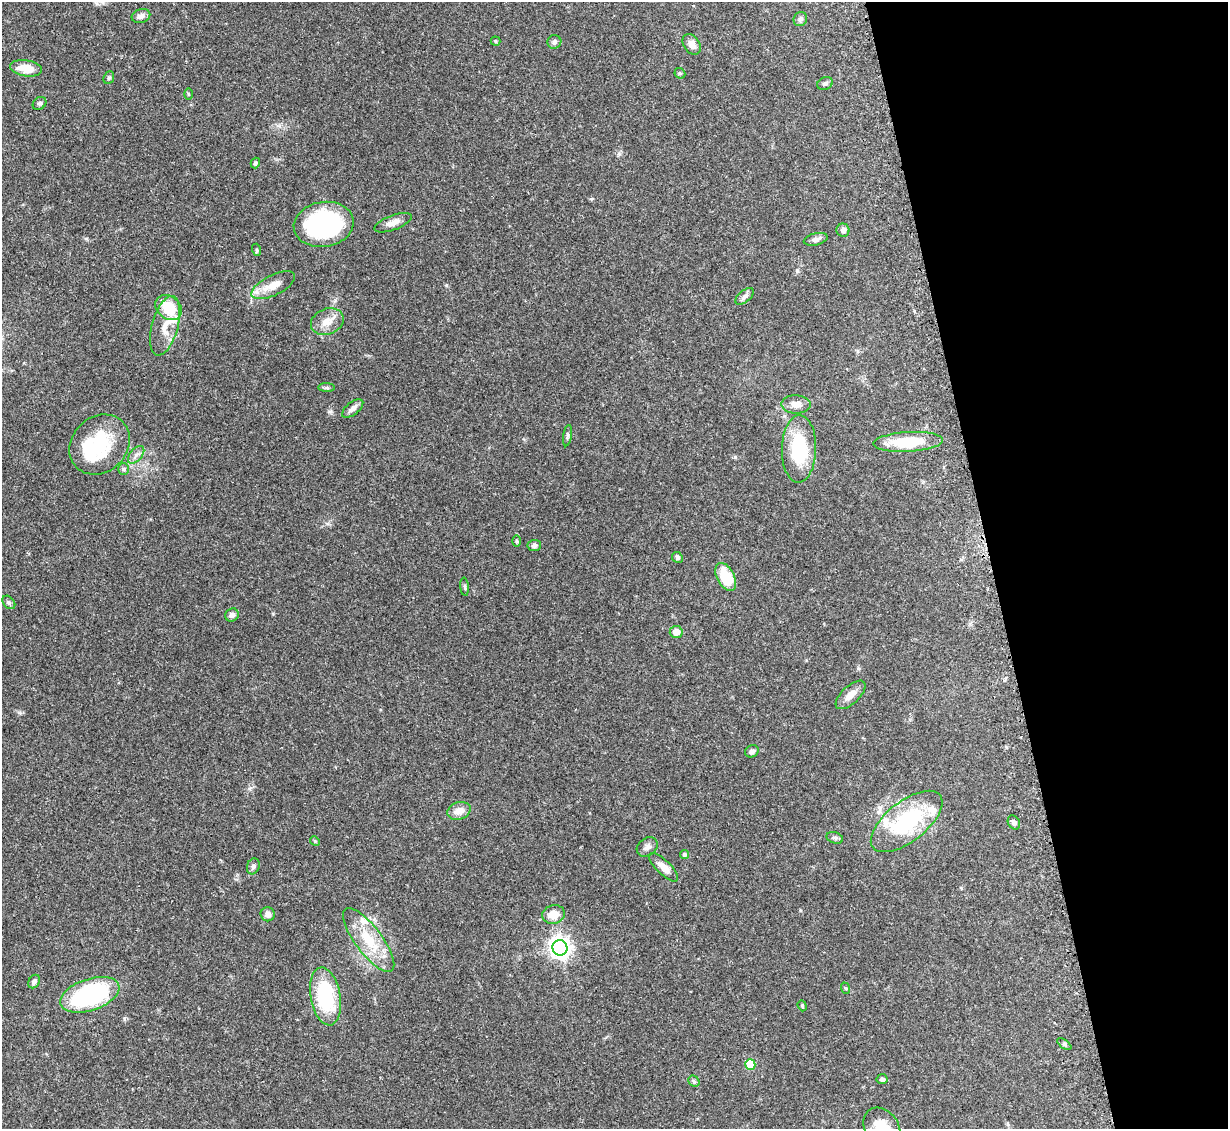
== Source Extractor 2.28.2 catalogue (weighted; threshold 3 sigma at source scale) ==
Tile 12 of 4 x 4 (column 4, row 3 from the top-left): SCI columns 3730-4955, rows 1381-2507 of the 4995 x 5067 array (HDU 1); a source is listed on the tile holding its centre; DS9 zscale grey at full resolution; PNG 1230 x 1131 px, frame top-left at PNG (2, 2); each listed source drawn as its Kron ellipse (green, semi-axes under 4 px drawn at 4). Shown black and unused: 19% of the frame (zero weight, under 3 of 5 exposures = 4% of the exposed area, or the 3 px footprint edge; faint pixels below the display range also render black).
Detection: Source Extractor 2.28.2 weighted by HDU 2 'WHT'; one run over the whole footprint, this tile lists its part. Background 0.0699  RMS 0.0033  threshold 0.0151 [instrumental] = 3 sigma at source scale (4.5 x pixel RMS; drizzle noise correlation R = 1.50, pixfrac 1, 0.05/0.05 arcsec/px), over >= 5 px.
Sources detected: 71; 2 inside a brighter object's white glare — neither listed nor drawn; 5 inside a brighter listed object's ellipse — not listed separately; the other 64 listed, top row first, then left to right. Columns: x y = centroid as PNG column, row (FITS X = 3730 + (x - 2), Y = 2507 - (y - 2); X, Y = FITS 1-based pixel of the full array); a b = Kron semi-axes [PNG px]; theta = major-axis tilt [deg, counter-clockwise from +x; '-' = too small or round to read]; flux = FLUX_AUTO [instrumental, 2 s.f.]
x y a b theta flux
141 16 9 6 15 1.4
800 19 7 6 - 0.97
495 41 5 4 - 0.42
554 42 7 6 - 0.92
692 44 11 8 -56 2.2
26 68 16 8 -8 5.2
680 73 6 5 - 0.45
109 78 6 5 - 0.54
825 83 8 6 23 0.8
188 94 5 3 - 0.32
40 103 7 6 - 0.79
255 163 5 4 - 0.87
393 223 20 7 20 2.4
324 224 30 22 9 46
843 230 6 6 - 1.2
816 239 12 6 14 1.5
257 250 6 4 -72 0.42
273 285 24 10 26 4.8
745 296 11 6 38 1.1
169 307 14 11 -39 9.3
327 322 17 13 23 3.8
165 326 31 13 74 6.1
326 388 8 4 -1 0.63
796 404 14 9 -2 2.7
353 409 12 6 38 1.5
567 436 11 4 81 0.64
908 442 35 10 3 12
100 445 32 27 45 15
799 449 34 17 89 19
136 455 10 6 50 1.3
124 469 6 5 - 0.61
517 541 6 4 -89 0.36
534 546 7 5 5 0.83
677 557 6 5 - 0.62
726 577 15 8 -63 10
465 587 9 3 -85 0.51
9 602 7 5 -49 0.71
232 615 7 6 - 1.3
676 632 6 6 - 3
850 695 19 8 43 2.8
752 751 7 6 - 1.1
459 811 12 8 18 2.8
907 821 43 20 38 29
1014 822 7 5 -57 1.1
835 838 8 5 -18 0.7
315 841 5 4 - 0.33
647 847 11 8 37 1.4
685 854 4 4 - 0.68
253 866 8 6 70 1
663 867 19 7 -44 3.1
268 914 7 7 - 1.5
554 914 11 9 14 3.9
369 940 39 13 -53 11
560 948 8 7 - 190
34 982 7 5 60 0.94
845 988 6 3 -69 0.38
90 995 31 16 18 47
325 996 29 15 -80 24
802 1006 6 4 -70 0.39
1064 1044 8 4 -36 0.58
750 1065 5 5 - 11
882 1079 5 5 - 0.92
694 1081 6 5 - 0.55
882 1128 22 16 -53 7.4
Isophote crosses this tile's border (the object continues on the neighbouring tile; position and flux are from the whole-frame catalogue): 1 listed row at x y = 882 1128
Unlisted compact peaks at least as high as the median listed source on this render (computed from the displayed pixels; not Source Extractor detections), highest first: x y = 735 457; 446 285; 797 271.